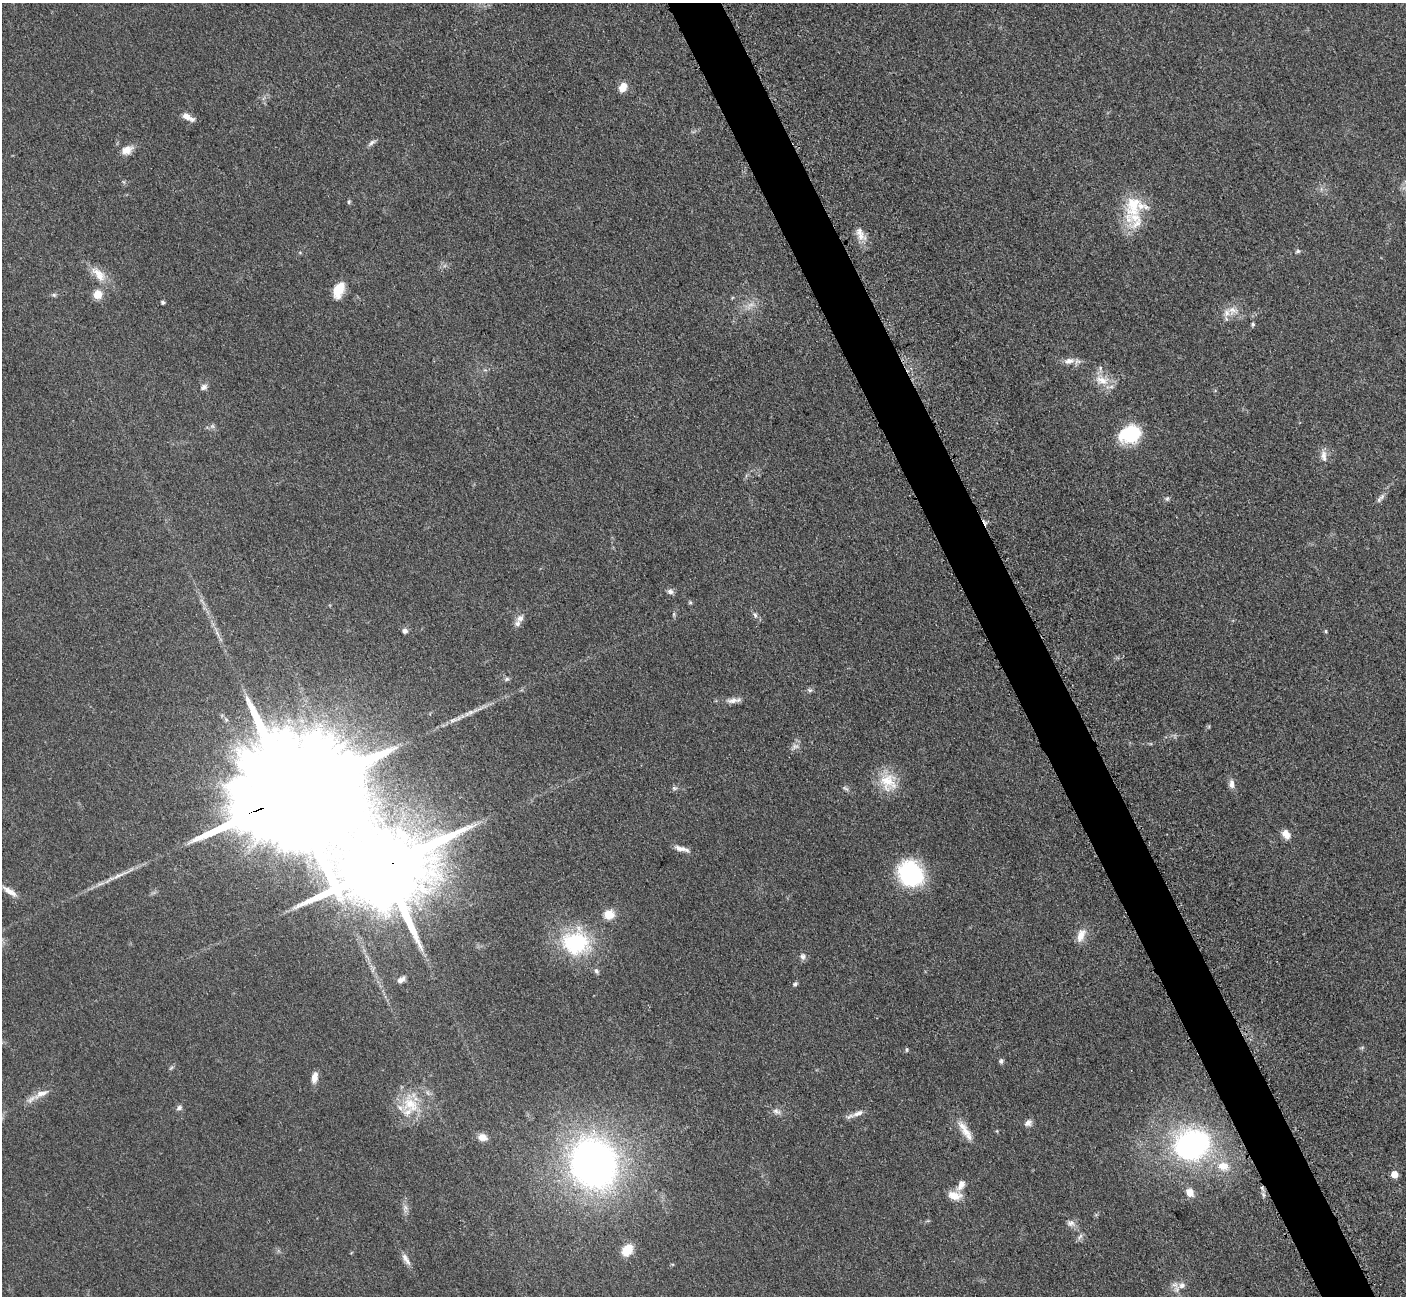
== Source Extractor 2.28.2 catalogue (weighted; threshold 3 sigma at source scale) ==
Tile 6 of 4 x 4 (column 2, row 2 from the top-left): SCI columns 1423-2826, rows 2885-4178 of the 5699 x 5661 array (HDU 1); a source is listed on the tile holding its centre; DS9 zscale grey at full resolution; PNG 1408 x 1298 px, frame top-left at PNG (2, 3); no overlay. Shown black and unused: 4% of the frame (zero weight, under 3 of 5 exposures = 4% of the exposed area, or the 3 px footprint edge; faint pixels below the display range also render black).
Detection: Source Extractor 2.28.2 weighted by HDU 2 'WHT'; one run over the whole footprint, this tile lists its part. Background 0.0529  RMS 0.0055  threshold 0.0249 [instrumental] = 3 sigma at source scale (4.5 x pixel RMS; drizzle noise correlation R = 1.50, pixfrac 1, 0.05/0.05 arcsec/px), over >= 5 px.
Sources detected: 86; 3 too faint to see at this stretch — not listed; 2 inside a brighter listed object's ellipse — not listed separately; the other 81 listed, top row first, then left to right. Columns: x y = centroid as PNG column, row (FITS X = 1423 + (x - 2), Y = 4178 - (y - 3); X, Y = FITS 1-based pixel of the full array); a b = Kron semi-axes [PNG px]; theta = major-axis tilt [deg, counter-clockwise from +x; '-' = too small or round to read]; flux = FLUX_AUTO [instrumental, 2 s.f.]
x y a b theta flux
623 87 12 9 62 5.1
188 117 18 7 -28 4.2
372 143 13 5 38 1.9
127 150 15 10 27 5.4
349 202 6 5 - 0.93
1133 206 42 22 72 25
860 234 21 10 -64 5.7
1298 251 7 5 10 1.1
98 274 27 11 -47 9.3
339 290 17 10 68 12
98 294 9 9 - 6.9
54 295 7 5 -1 1.1
163 302 4 4 - 1.1
1233 310 16 13 1 6.9
1253 324 5 4 - 0.98
1069 361 15 8 12 4.5
1102 380 22 13 -19 9.2
204 387 9 7 28 2.1
212 426 6 6 - 1.3
1130 434 22 17 21 31
1324 456 17 7 -83 3.7
1382 497 11 6 47 2.1
1167 498 7 5 68 1.1
670 591 8 7 - 2
690 602 5 5 - 0.76
674 614 6 4 72 0.81
755 615 8 6 -72 1.5
520 618 11 8 58 3.2
405 631 6 5 - 2.1
1326 631 6 4 -90 0.63
217 633 11 4 -57 1.9
507 679 7 5 21 1.1
810 690 8 5 -26 1.2
734 700 22 7 7 4.2
471 712 14 6 18 3.1
453 720 17 5 15 3.3
795 746 11 7 29 2.6
888 782 26 23 -69 16
1232 784 12 7 -89 3.1
674 788 7 6 - 1.3
291 796 42 24 21 35000
1286 834 11 8 -54 4.9
681 849 20 6 -15 3.7
383 867 26 20 17 12000
911 874 25 21 -52 64
120 875 39 5 25 7.1
10 891 23 7 -33 5.1
609 915 10 9 - 8.8
1081 935 19 9 69 5.8
576 943 36 31 -7 47
803 956 9 7 -63 2.1
596 971 7 5 -70 1.4
401 980 10 6 42 3
795 984 6 5 - 1.2
1362 1048 6 4 20 0.76
907 1050 6 3 89 0.7
1001 1061 7 6 - 1.3
171 1068 7 4 45 0.93
315 1077 13 7 80 4.7
41 1094 24 8 26 6.7
410 1104 29 23 -61 21
179 1108 8 7 - 1.8
776 1111 13 8 -23 2.7
858 1113 18 7 23 3.7
1028 1123 10 7 34 2.6
965 1132 33 9 -58 8.1
482 1137 12 9 -15 3.9
1191 1145 20 16 22 180
593 1164 29 24 -69 410
1223 1166 17 13 -12 10
1395 1174 5 5 - 9.3
961 1185 15 8 61 3.9
1190 1192 10 8 -58 5.1
1263 1194 7 5 -78 1.5
954 1196 17 10 -9 7.3
405 1208 13 7 -85 2.9
1071 1223 12 9 -11 3
1080 1237 11 5 51 1.6
627 1250 14 10 54 9.4
406 1259 20 6 -59 3.7
1182 1285 11 8 21 3.8
Overlapping masked pixels (flux is a lower limit): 2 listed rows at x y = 291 796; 383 867